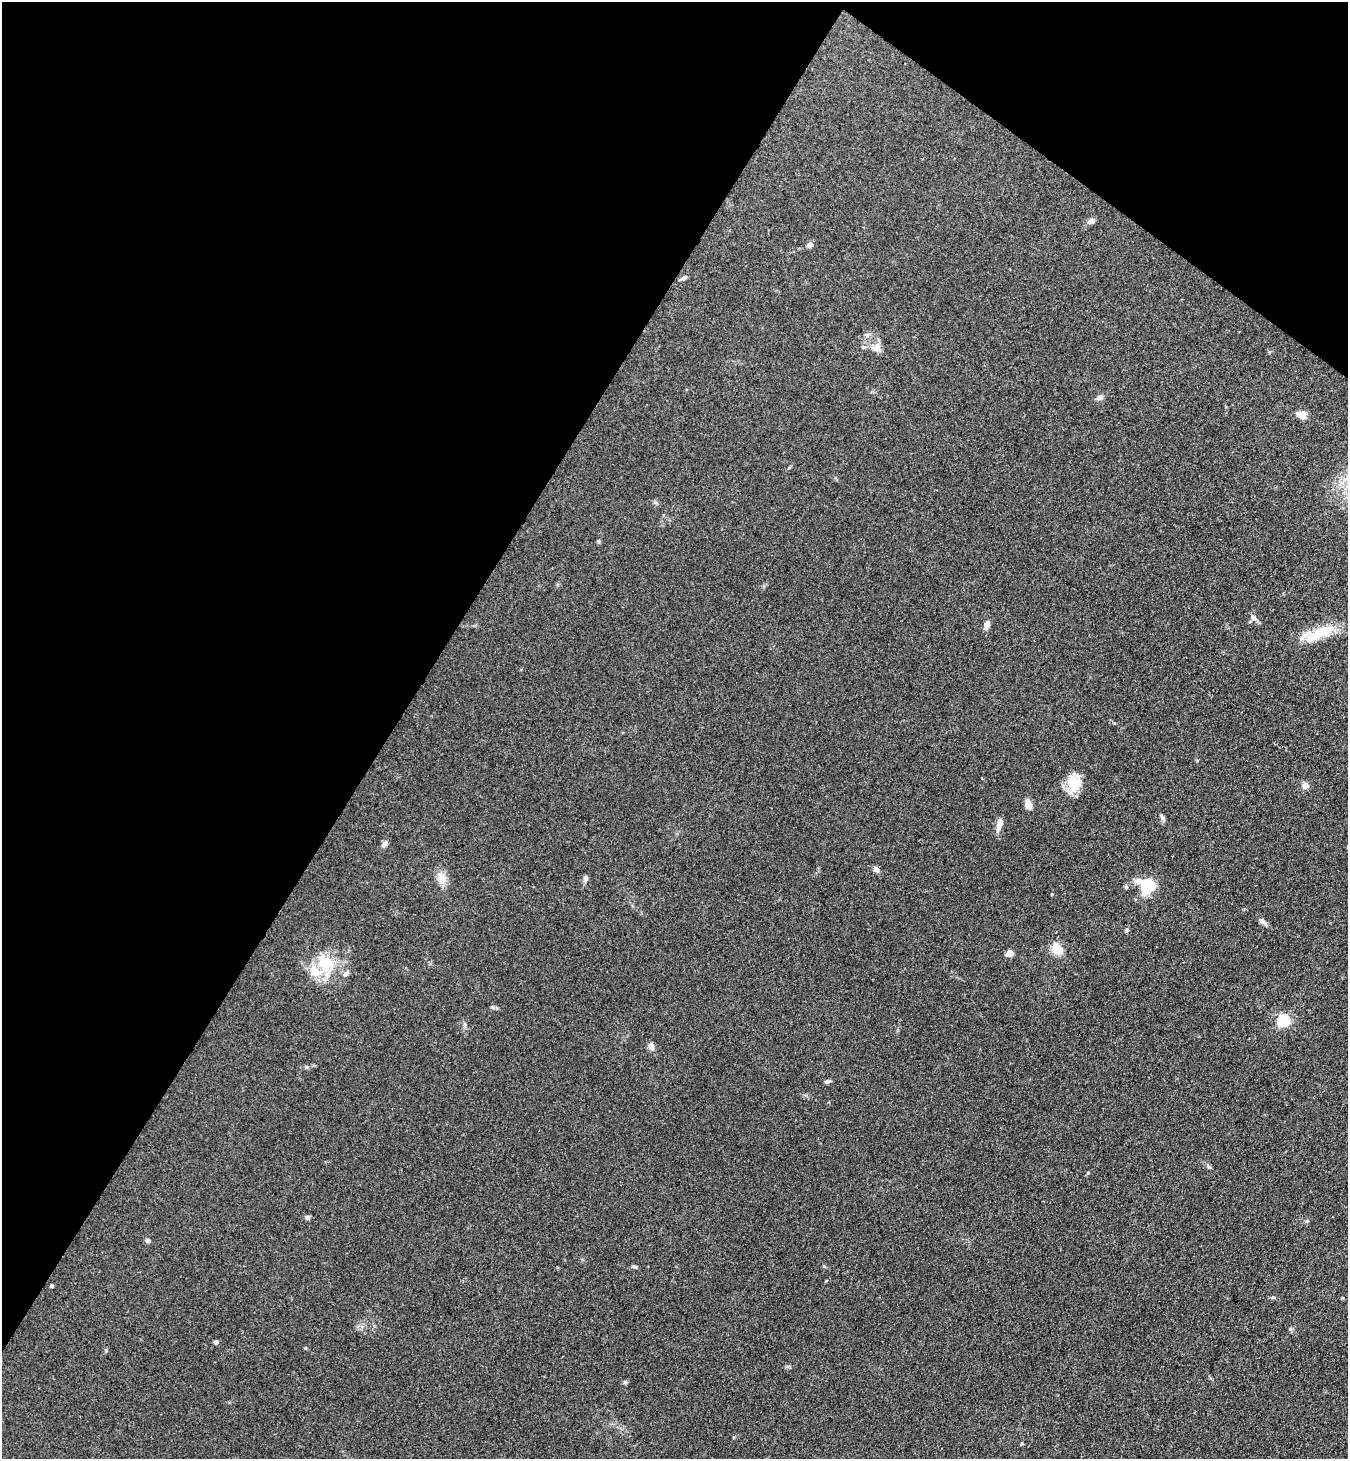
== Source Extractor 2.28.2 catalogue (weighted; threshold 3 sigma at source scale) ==
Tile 2 of 4 x 4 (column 2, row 1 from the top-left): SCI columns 1547-2892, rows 4407-5863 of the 5924 x 5902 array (HDU 1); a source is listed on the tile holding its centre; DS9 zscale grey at full resolution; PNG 1350 x 1461 px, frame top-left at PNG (2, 2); no overlay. Shown black and unused: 34% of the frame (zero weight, under 3 of 4 exposures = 5% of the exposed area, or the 3 px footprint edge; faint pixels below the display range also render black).
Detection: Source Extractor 2.28.2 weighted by HDU 2 'WHT'; one run over the whole footprint, this tile lists its part. Background 0.18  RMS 0.0084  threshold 0.038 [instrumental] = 3 sigma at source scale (4.5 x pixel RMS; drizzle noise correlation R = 1.50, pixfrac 1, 0.05/0.05 arcsec/px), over >= 5 px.
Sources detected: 41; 1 inside a brighter listed object's ellipse — not listed separately; the other 40 listed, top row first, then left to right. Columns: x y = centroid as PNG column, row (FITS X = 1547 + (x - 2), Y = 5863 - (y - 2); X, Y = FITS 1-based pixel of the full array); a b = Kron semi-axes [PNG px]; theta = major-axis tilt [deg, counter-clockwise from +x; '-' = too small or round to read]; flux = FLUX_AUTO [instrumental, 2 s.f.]
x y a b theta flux
1091 221 8 6 30 4.1
809 245 9 6 21 2.7
684 278 9 4 33 1.9
877 348 12 9 14 5.6
1100 397 9 6 20 3
1302 415 13 10 -13 6.3
599 541 5 4 - 1.1
1253 617 9 5 -63 2.6
987 625 11 7 81 3.6
1319 633 45 14 21 27
1074 782 23 17 -89 17
1305 785 6 6 - 5
1028 804 9 6 -79 7.8
1163 818 9 4 -81 2
999 824 16 6 74 6.4
385 844 9 6 49 3
875 869 8 7 - 2.4
441 878 14 11 -83 9.8
585 878 8 6 78 2.6
1147 885 11 10 - 50
1052 894 4 3 - 0.64
1262 921 10 6 -35 3.2
1127 930 5 5 - 1.3
1057 949 9 7 -58 20
1009 953 8 6 25 5.5
325 964 24 18 -59 27
345 974 7 6 - 2.6
1283 1020 6 6 - 87
465 1025 7 4 -72 1.4
651 1046 10 7 -65 3.8
827 1081 8 4 6 1.7
307 1217 6 5 - 2
1307 1221 6 4 44 1.1
147 1240 6 5 - 2.1
635 1267 7 4 -19 1.2
52 1286 4 3 - 2
216 1342 6 5 - 1.7
306 1348 5 3 - 0.77
625 1382 5 5 - 1.3
1021 1444 5 3 - 0.94
Unlisted compact peaks at least as high as the median listed source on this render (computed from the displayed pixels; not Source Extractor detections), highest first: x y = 824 1266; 1209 1167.